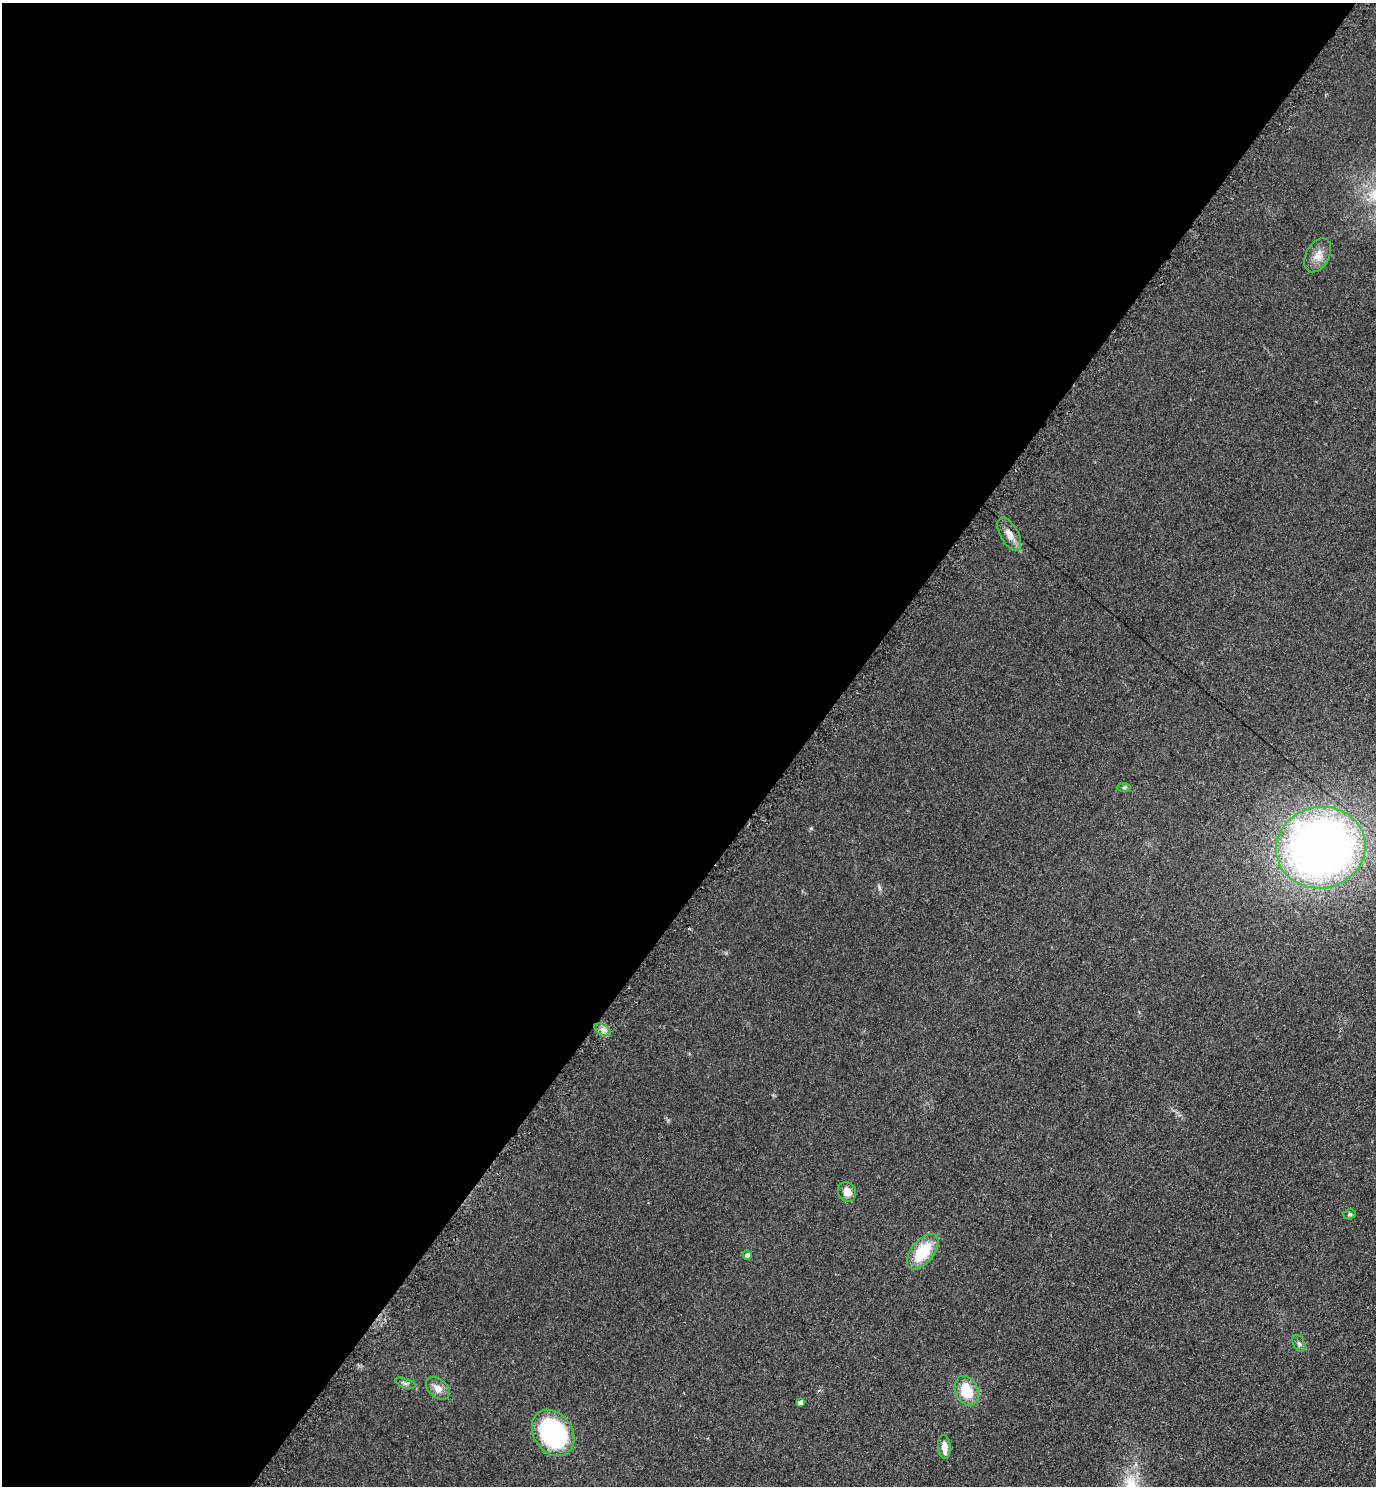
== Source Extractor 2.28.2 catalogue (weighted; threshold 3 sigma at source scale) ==
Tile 5 of 4 x 4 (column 1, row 2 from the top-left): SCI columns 159-1532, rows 2980-4463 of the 5962 x 5951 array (HDU 1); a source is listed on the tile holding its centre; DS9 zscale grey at full resolution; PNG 1378 x 1488 px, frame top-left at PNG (2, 3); each listed source drawn as its Kron ellipse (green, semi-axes under 4 px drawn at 4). Shown black and unused: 58% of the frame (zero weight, under 2 of 3 exposures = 2% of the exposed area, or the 3 px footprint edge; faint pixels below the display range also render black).
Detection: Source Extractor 2.28.2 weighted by HDU 2 'WHT'; one run over the whole footprint, this tile lists its part. Background 0.0787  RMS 0.011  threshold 0.0515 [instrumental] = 3 sigma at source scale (4.5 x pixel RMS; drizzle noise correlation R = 1.50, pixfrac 1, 0.05/0.05 arcsec/px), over >= 5 px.
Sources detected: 16; all 16 listed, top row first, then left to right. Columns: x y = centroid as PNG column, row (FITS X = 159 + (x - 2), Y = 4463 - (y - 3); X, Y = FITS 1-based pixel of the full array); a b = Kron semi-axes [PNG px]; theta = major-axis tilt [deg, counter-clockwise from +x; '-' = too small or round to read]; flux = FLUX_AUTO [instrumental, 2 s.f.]
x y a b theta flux
1318 255 18 11 62 12
1009 534 18 9 -61 9.7
1124 788 7 4 -1 1.9
1321 848 45 40 11 860
603 1030 9 5 -31 4.7
847 1192 10 9 - 10
1350 1214 6 5 - 2.4
923 1252 21 11 51 43
747 1255 4 4 - 3.2
1299 1344 9 5 -63 3
405 1383 11 4 -18 2.8
438 1388 13 9 -40 9.9
967 1391 15 11 -65 33
800 1402 4 4 - 4.3
553 1433 25 19 -55 150
944 1447 12 6 -86 9.4